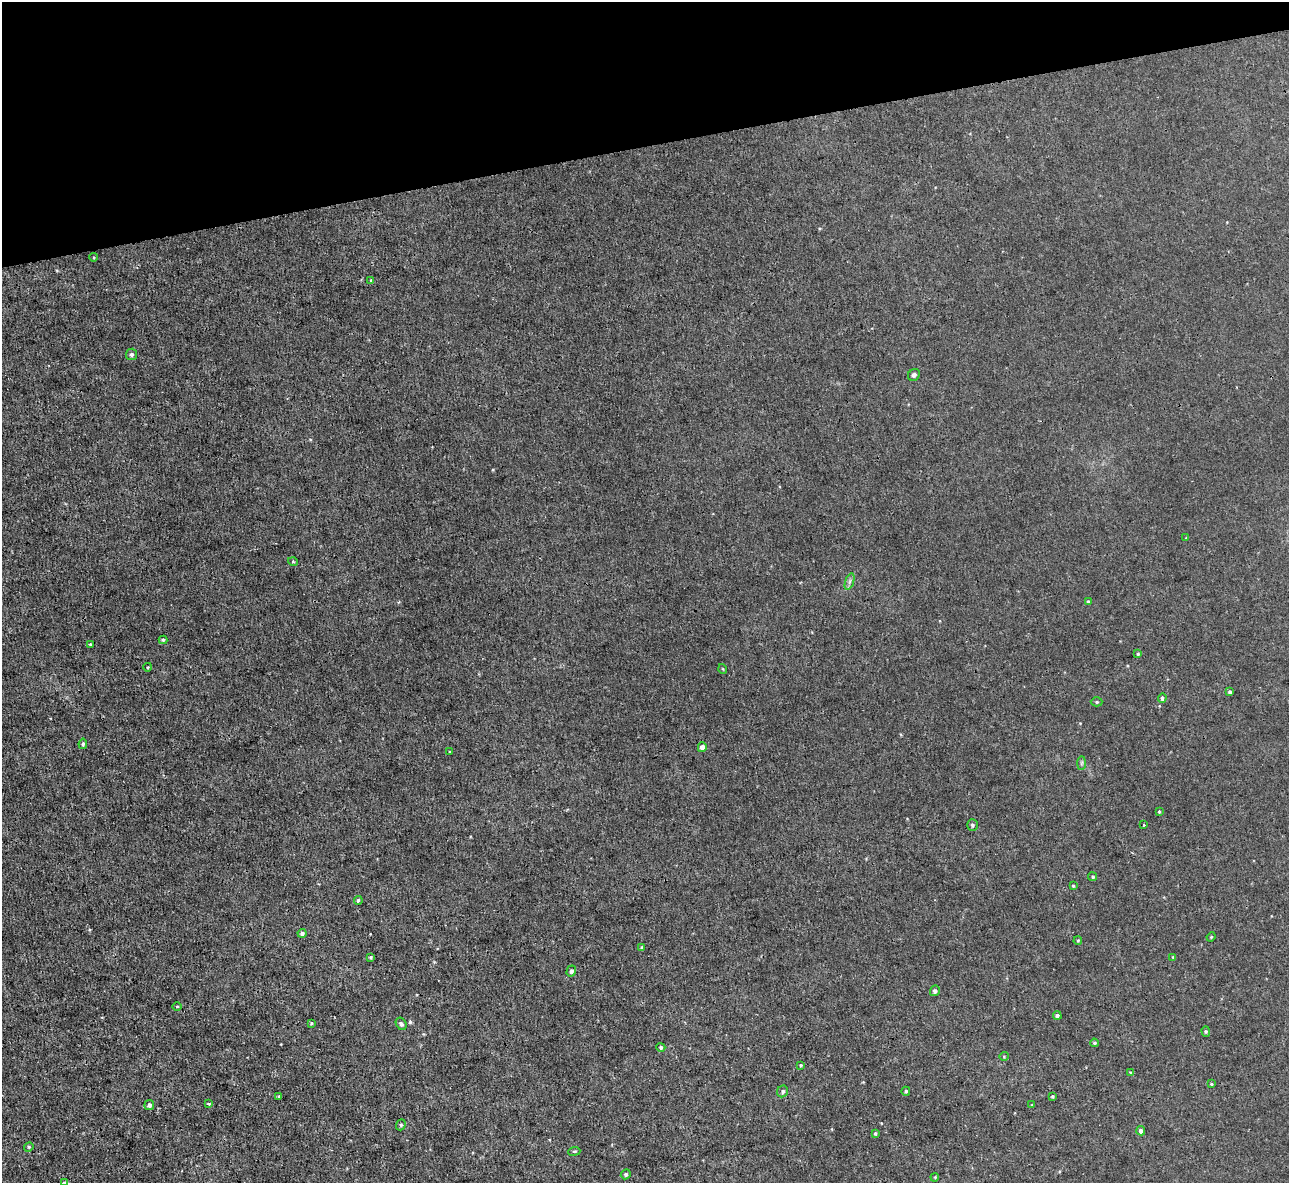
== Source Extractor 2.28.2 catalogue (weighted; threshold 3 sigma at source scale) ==
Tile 3 of 4 x 4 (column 3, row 1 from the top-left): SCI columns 2574-3860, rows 3688-4868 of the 5146 x 5131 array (HDU 1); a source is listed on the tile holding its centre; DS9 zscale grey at full resolution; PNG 1291 x 1185 px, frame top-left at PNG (2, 2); each listed source drawn as its Kron ellipse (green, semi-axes under 4 px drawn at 4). Shown black and unused: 12% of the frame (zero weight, under 3 of 4 exposures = <1% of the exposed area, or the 3 px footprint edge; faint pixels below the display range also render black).
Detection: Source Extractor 2.28.2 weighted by HDU 2 'WHT'; one run over the whole footprint, this tile lists its part. Background 0.00342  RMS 0.0017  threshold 0.00747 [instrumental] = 3 sigma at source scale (4.5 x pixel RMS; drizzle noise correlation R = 1.50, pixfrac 1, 0.05/0.05 arcsec/px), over >= 5 px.
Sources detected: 60; all 60 listed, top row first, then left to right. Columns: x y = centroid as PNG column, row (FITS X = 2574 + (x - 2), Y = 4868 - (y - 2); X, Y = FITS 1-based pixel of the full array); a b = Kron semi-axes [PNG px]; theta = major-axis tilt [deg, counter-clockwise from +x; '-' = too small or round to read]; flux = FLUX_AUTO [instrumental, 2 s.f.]
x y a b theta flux
93 257 4 3 - 0.16
371 280 4 3 - 0.13
131 354 5 5 - 0.46
914 375 6 5 - 0.4
1186 538 3 3 - 0.12
293 562 5 3 - 0.15
850 581 9 4 71 0.37
1088 602 4 3 - 0.25
163 640 4 4 - 0.23
90 644 4 3 - 0.18
1138 654 4 3 - 0.17
148 667 4 3 - 0.14
723 669 5 3 - 0.14
1230 692 4 3 - 0.29
1162 698 5 3 - 0.35
1097 702 6 4 -1 0.24
83 744 5 4 - 0.34
702 747 5 4 - 0.96
450 752 3 3 - 0.15
1082 763 7 4 89 0.27
1159 811 3 2 - 0.17
972 825 6 5 - 0.37
1144 825 3 3 - 0.18
1093 877 4 4 - 0.24
1073 886 4 4 - 0.19
358 900 4 3 - 0.31
302 933 4 4 - 0.39
1211 937 5 3 - 0.14
1078 941 4 3 - 0.17
642 948 4 3 - 0.31
371 957 4 3 - 0.23
1173 957 4 3 - 0.14
571 971 5 4 - 0.4
935 991 5 5 - 0.45
177 1006 4 3 - 0.17
1057 1016 4 3 - 0.39
311 1023 3 3 - 0.2
401 1024 7 5 -59 0.41
1206 1031 5 4 - 0.22
1094 1043 4 3 - 0.22
661 1047 5 4 - 0.32
1004 1056 5 3 - 0.12
801 1065 4 3 - 0.19
1130 1072 3 2 - 0.15
1212 1084 3 3 - 0.33
783 1091 6 5 - 0.32
906 1091 4 4 - 0.26
279 1096 4 3 - 0.2
1052 1096 3 3 - 0.2
209 1104 4 3 - 0.32
149 1105 5 5 - 0.52
1032 1105 3 3 - 0.14
401 1125 6 4 69 0.26
1141 1131 4 4 - 0.51
875 1133 3 3 - 0.23
29 1147 5 4 - 0.21
574 1151 6 3 7 0.19
626 1174 5 5 - 0.31
935 1177 4 3 - 0.15
64 1182 3 3 - 0.24
Isophote crosses this tile's border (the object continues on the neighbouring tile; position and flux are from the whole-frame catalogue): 1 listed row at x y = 64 1182